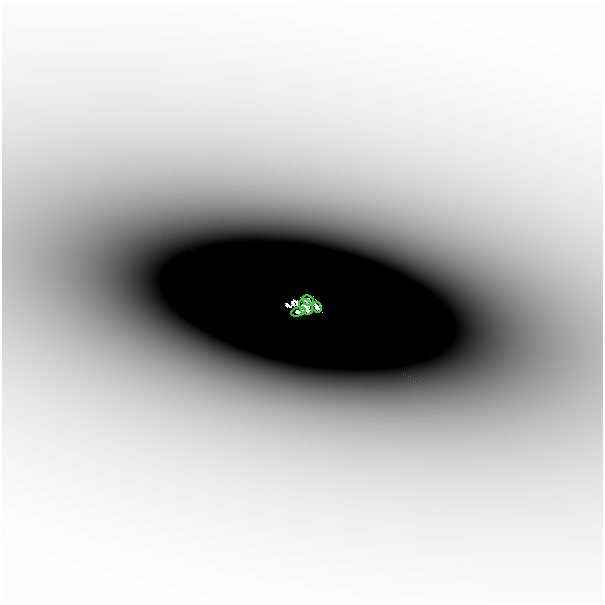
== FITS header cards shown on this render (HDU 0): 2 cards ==
NAXIS1  =                  601
NAXIS2  =                  601

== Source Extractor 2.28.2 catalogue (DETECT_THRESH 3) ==
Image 601 x 601 px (HDU 0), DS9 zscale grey, 1 PNG px = 1 image px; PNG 605 x 605 px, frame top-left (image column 1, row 601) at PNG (2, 2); each listed source drawn as its Kron ellipse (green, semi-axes under 4 px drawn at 4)
Background -2.02e-04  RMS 4.1e-05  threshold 1.22e-04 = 3 sigma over >= 5 px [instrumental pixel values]
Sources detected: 6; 2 with non-positive FLUX_AUTO (blend fragments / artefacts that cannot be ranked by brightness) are neither listed nor drawn; the other 4 listed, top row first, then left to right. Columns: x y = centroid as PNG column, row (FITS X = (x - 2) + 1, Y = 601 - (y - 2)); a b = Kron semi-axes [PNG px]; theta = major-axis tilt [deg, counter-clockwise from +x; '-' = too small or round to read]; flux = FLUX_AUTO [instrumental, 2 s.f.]
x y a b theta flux
308 301 6 4 -30 0.72
306 307 8 6 -55 0.31
317 307 5 3 - 0.26
298 312 7 3 15 0.0081
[2 non-positive-flux detections neither listed nor drawn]